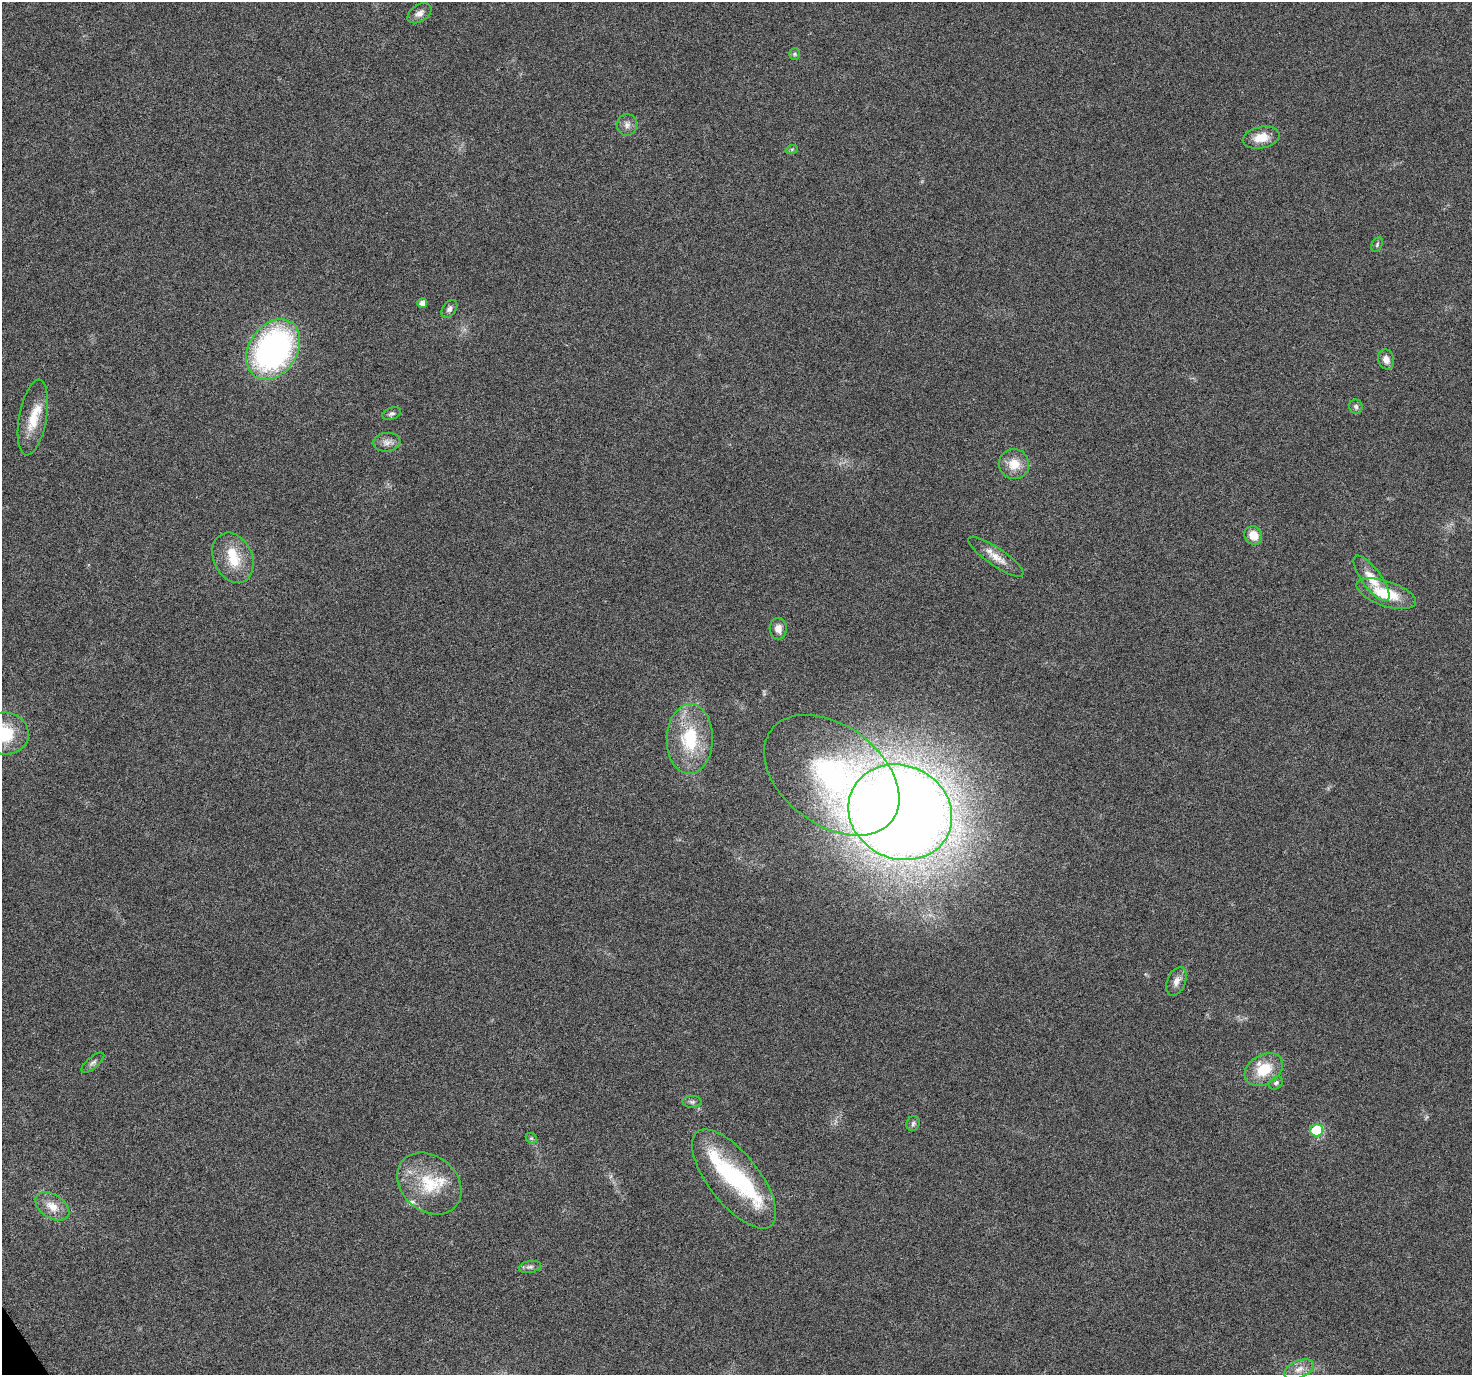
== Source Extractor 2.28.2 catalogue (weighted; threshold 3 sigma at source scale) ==
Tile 7 of 4 x 4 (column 3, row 2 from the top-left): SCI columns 2945-4414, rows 2871-4243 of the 5894 x 5802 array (HDU 1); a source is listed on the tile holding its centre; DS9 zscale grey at full resolution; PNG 1474 x 1377 px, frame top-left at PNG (2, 2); each listed source drawn as its Kron ellipse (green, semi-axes under 4 px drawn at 4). Shown black and unused: <1% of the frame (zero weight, under 3 of 6 exposures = <1% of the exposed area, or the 3 px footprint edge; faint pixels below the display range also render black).
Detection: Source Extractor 2.28.2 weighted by HDU 2 'WHT'; one run over the whole footprint, this tile lists its part. Background 0.0244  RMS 0.0036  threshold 0.0148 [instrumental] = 3 sigma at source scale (4.09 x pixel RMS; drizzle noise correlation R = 1.36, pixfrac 0.8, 0.0396/0.0396 arcsec/px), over >= 5 px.
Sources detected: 44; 1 inside a brighter object's white glare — neither listed nor drawn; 5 inside a brighter listed object's ellipse — not listed separately; the other 38 listed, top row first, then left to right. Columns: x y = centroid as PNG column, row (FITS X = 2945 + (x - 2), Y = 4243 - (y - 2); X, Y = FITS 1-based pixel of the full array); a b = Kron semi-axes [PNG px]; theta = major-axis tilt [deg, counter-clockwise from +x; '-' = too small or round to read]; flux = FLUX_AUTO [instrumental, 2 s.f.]
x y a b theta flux
419 13 13 8 33 2
795 54 6 5 - 0.62
627 125 11 10 - 1.8
1261 138 18 10 11 5
792 149 6 4 18 0.46
1377 245 8 5 65 0.58
422 303 5 4 - 1.7
449 309 10 6 54 1.2
273 349 33 24 56 91
1386 359 10 8 -74 2.6
1356 407 7 6 - 0.98
392 414 9 5 19 0.88
33 417 38 14 80 8.5
387 442 13 9 6 2.2
1014 464 15 14 - 5.6
1253 535 10 8 -53 4.7
996 557 33 9 -34 4.5
233 558 26 19 -66 9.8
1372 578 27 9 -54 6.3
1386 594 31 12 -18 11
778 629 11 8 -87 2.5
5 734 24 21 -6 16
690 739 35 23 89 20
832 775 76 50 -37 70
900 812 53 46 -26 810
1176 981 15 9 66 2.4
93 1063 14 5 40 1.1
1264 1070 20 14 31 10
1276 1083 7 6 - 0.89
692 1102 9 6 -1 0.95
913 1123 8 6 72 0.84
1317 1130 6 6 - 27
531 1138 6 4 -41 0.53
734 1179 60 25 -52 32
429 1184 35 27 -40 17
52 1206 19 11 -33 4.8
530 1267 11 6 10 1.2
1299 1369 16 8 24 3
Isophote crosses this tile's border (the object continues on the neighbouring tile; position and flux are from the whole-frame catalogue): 1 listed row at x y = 5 734